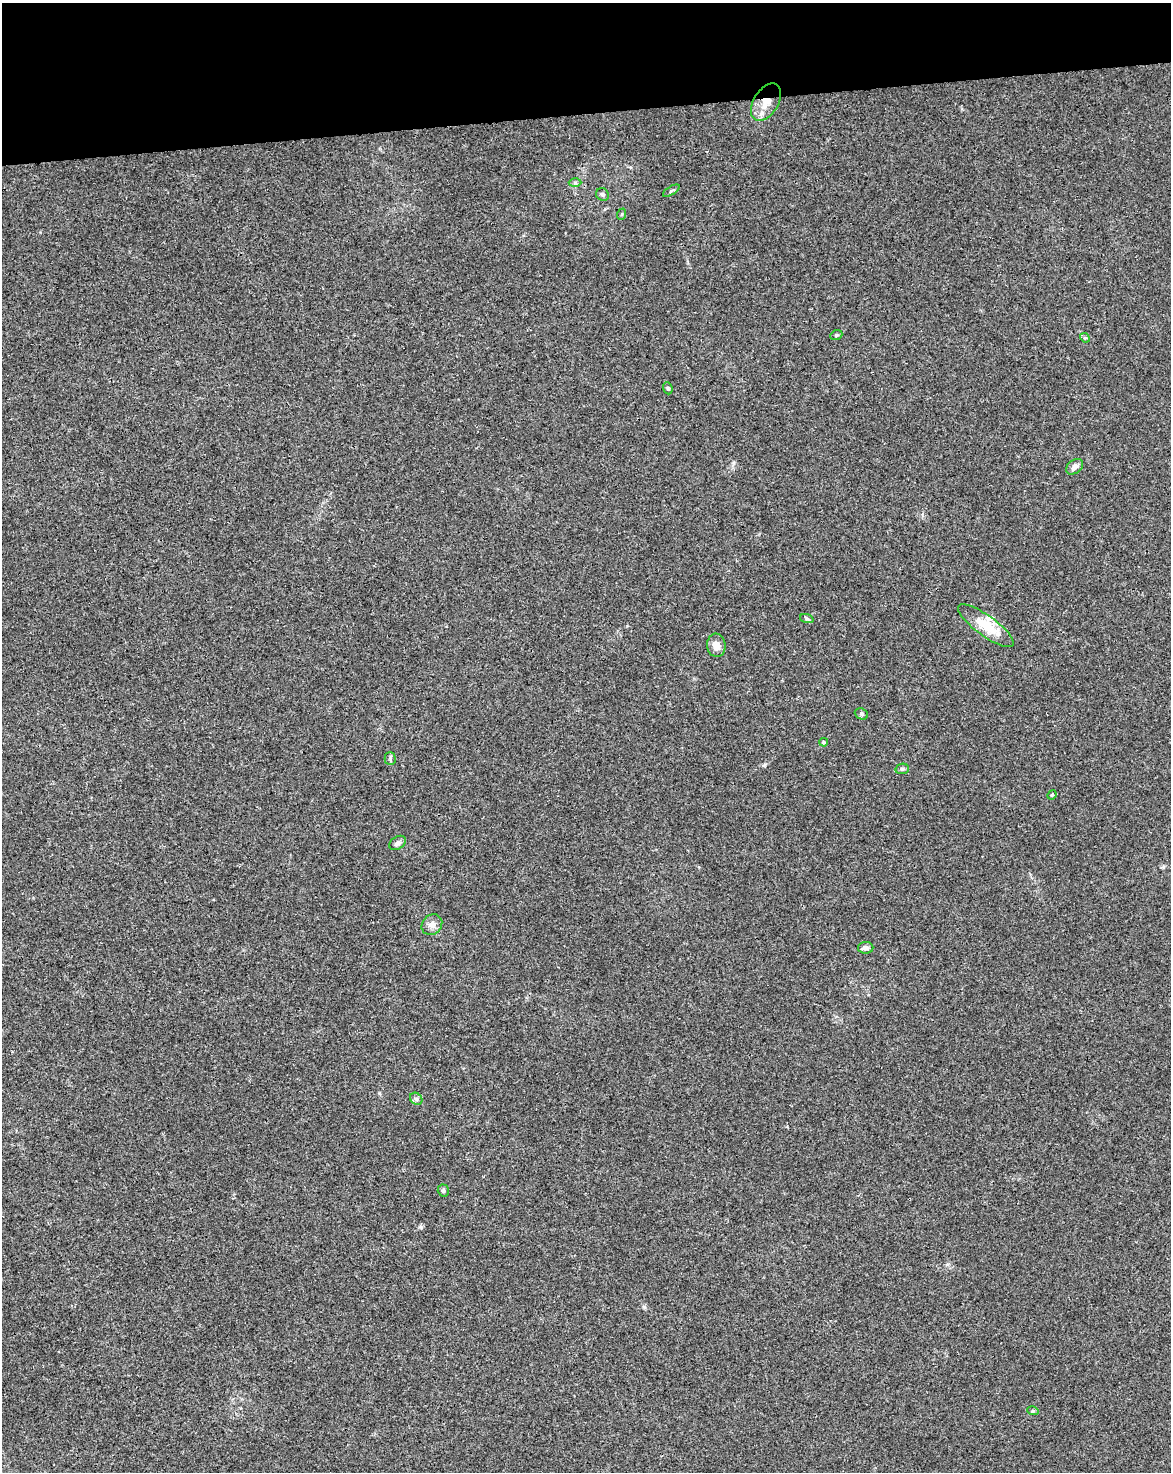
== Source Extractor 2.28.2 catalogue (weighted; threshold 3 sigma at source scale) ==
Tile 3 of 4 x 3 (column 3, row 1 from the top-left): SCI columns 2396-3564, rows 3009-4478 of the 4791 x 4502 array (HDU 1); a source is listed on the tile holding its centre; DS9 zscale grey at full resolution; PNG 1173 x 1474 px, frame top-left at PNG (2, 3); each listed source drawn as its Kron ellipse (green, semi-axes under 4 px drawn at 4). Shown black and unused: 8% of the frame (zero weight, under 3 of 4 exposures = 5% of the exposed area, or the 3 px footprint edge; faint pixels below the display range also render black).
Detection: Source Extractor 2.28.2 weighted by HDU 2 'WHT'; one run over the whole footprint, this tile lists its part. Background 0.00476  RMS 0.003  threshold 0.0135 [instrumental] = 3 sigma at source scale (4.5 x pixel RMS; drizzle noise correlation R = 1.50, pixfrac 1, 0.0396/0.0396 arcsec/px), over >= 5 px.
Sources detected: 24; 1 inside a brighter listed object's ellipse — not listed separately; the other 23 listed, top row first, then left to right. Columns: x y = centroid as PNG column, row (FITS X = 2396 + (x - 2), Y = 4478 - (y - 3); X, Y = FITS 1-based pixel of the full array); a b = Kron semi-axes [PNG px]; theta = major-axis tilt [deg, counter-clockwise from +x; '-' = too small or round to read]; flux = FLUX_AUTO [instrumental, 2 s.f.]
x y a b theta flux
766 102 20 12 58 5.2
575 183 6 4 -1 0.46
671 191 9 3 33 0.44
602 194 7 6 - 0.64
622 214 6 3 71 0.3
836 335 6 4 21 0.46
1085 338 5 4 - 0.4
668 388 6 4 -70 0.41
1075 467 9 6 38 1.5
807 619 7 4 -19 0.46
986 626 33 10 -36 7.6
716 645 11 9 -84 2.7
861 714 7 5 -23 0.59
824 742 4 3 - 0.38
390 758 6 5 - 0.6
902 769 7 5 11 0.59
1052 795 5 4 - 0.31
397 843 9 6 34 1
432 925 11 9 44 1.8
866 948 8 6 -1 1.1
416 1099 7 5 -44 0.73
443 1190 6 5 - 0.58
1033 1411 6 3 -17 0.35
Overlapping masked pixels (flux is a lower limit): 1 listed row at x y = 766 102
Unlisted compact peaks at least as high as the median listed source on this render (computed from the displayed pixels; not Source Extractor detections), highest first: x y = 421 1227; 644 1307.